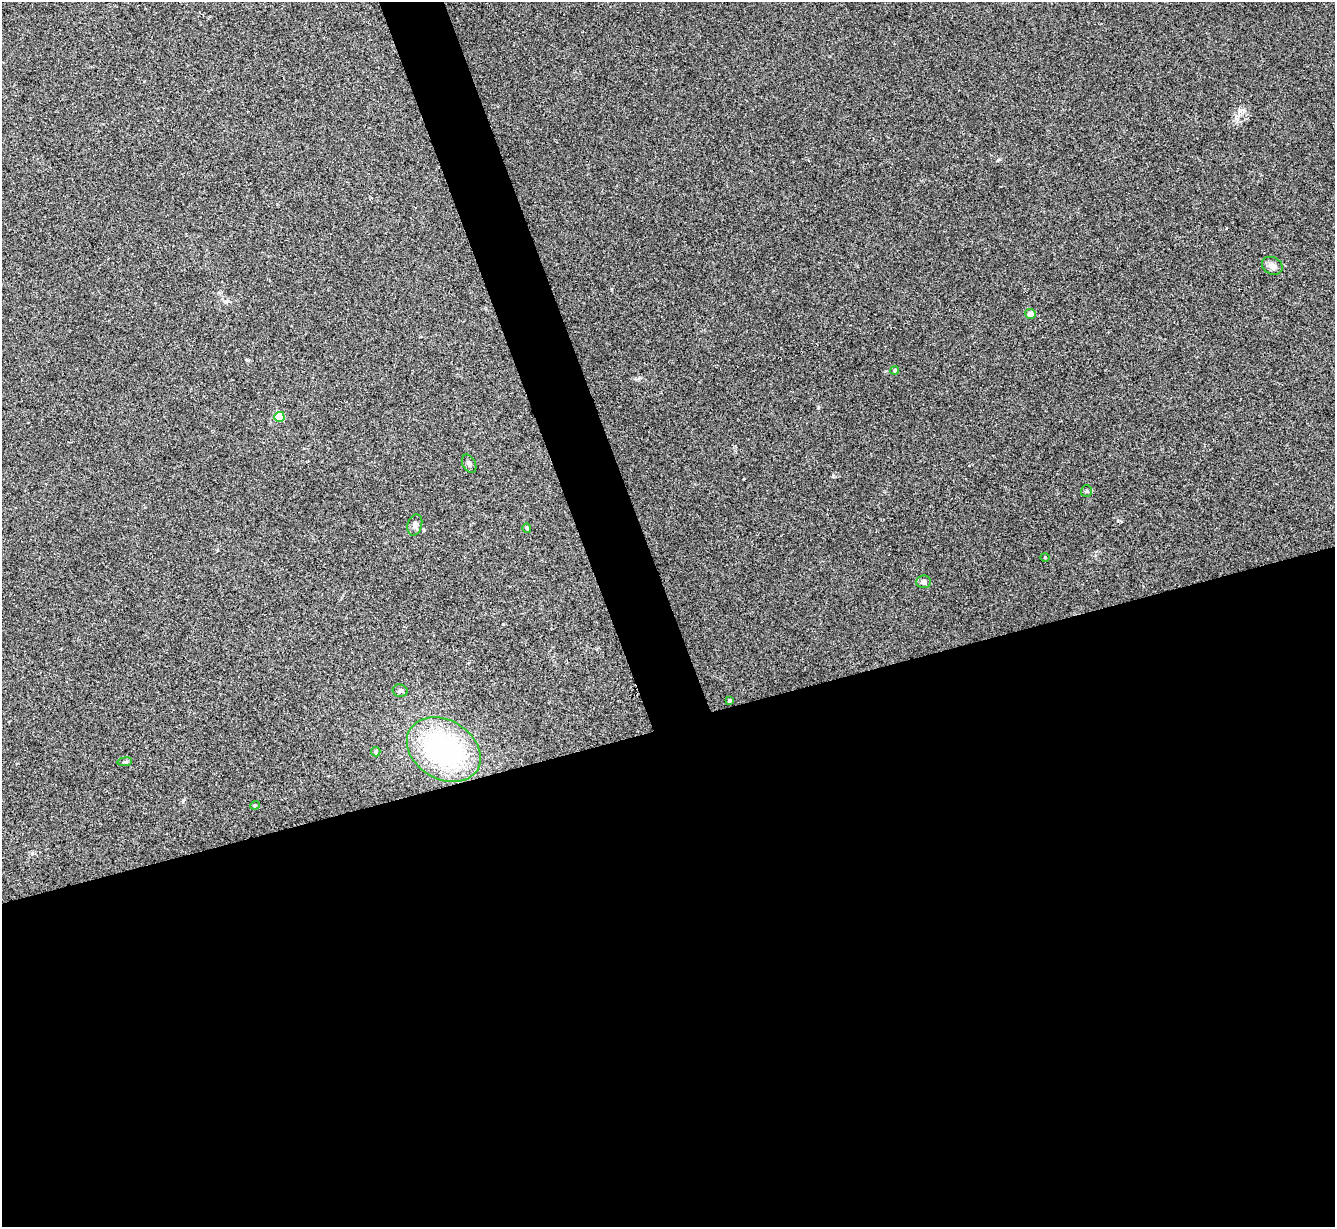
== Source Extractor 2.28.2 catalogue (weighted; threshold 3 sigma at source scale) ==
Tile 15 of 4 x 4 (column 3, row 4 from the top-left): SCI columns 2672-4004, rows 275-1499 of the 5340 x 5325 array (HDU 1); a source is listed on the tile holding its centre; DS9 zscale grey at full resolution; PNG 1337 x 1229 px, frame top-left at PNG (2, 2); each listed source drawn as its Kron ellipse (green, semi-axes under 4 px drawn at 4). Shown black and unused: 44% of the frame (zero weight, under 3 of 4 exposures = <1% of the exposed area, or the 3 px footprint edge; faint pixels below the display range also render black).
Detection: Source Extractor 2.28.2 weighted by HDU 2 'WHT'; one run over the whole footprint, this tile lists its part. Background 0.0334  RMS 0.0043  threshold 0.0195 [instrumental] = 3 sigma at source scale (4.5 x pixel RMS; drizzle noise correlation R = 1.50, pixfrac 1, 0.05/0.05 arcsec/px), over >= 5 px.
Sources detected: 16; all 16 listed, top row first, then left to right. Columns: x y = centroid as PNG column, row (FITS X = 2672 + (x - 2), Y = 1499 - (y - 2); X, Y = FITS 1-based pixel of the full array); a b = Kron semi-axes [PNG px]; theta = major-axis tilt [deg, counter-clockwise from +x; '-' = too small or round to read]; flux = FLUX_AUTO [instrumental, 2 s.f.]
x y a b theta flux
1272 266 11 8 -28 2.1
1030 314 5 5 - 2.7
895 370 4 4 - 0.86
279 417 5 5 - 24
469 464 10 6 -63 1.2
1086 491 6 5 - 0.62
415 525 11 7 73 1.7
527 528 5 4 - 0.48
1045 557 5 3 - 0.31
923 582 7 6 - 1.5
400 691 7 6 - 1
730 700 3 3 - 0.88
444 750 39 29 -32 69
376 752 5 4 - 1.2
125 762 7 3 8 0.55
255 805 4 4 - 0.44